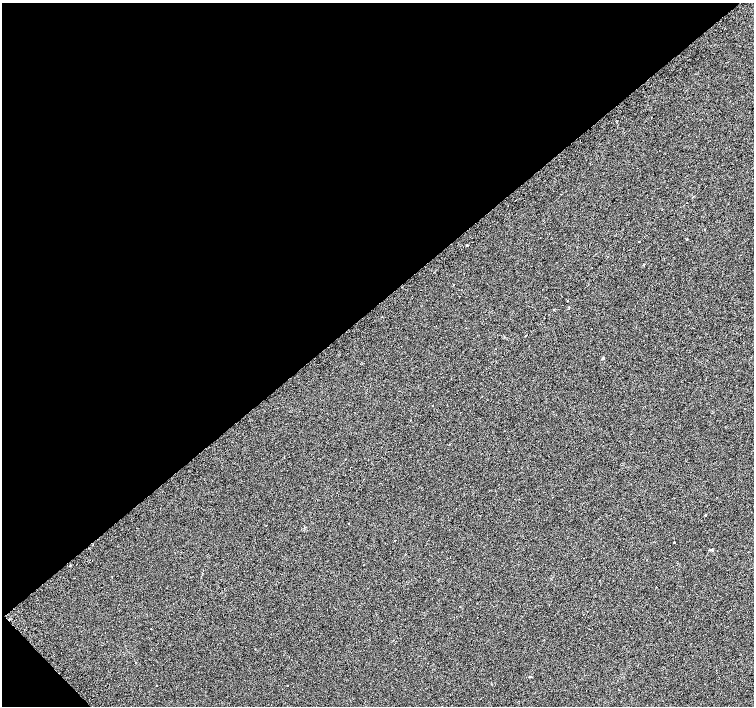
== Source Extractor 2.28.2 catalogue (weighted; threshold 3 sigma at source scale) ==
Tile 5 of 4 x 4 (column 1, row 2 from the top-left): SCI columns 1-1504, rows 2990-4396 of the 6070 x 6041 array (HDU 1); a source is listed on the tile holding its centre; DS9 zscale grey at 2 x 2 block average (1 PNG px = mean of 2 x 2 image px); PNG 756 x 708 px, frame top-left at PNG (2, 3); no overlay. Shown black and unused: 44% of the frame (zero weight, under 2 of 3 exposures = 3% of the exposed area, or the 3 px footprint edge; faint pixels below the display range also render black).
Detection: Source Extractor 2.28.2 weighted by HDU 2 'WHT'; one run over the whole footprint, this tile lists its part. Background 0.0238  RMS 0.013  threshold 0.0577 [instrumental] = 3 sigma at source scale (4.5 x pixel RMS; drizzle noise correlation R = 1.50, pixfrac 1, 0.0396/0.0396 arcsec/px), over >= 5 px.
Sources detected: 24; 4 cosmic-ray / hot-pixel residue — not listed; the other 20 listed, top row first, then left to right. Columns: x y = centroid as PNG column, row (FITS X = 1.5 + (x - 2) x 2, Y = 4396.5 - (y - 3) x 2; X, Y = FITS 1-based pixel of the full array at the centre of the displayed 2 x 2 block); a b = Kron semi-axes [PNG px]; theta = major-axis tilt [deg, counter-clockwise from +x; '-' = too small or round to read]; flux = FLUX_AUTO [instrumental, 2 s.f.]
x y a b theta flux
693 197 2 2 - 3.2
662 210 2 2 - 1.4
627 215 2 2 - 1.3
687 239 3 2 - 1.3
639 241 2 2 - 4.3
467 245 2 2 - 4.9
568 301 2 2 - 12
466 328 2 2 - 1.7
526 336 2 2 - 9.8
603 358 3 2 - 3.6
410 420 2 2 - 1.6
345 459 2 2 - 4.1
706 515 2 2 - 35
348 523 2 2 - 2.1
395 540 2 2 - 2.3
674 542 2 2 - 2.1
70 565 2 2 - 4.4
656 587 2 2 - 8.5
156 686 2 2 - 6.3
288 686 2 2 - 16
Diffuse or blended objects may show on this block-average render without a row.